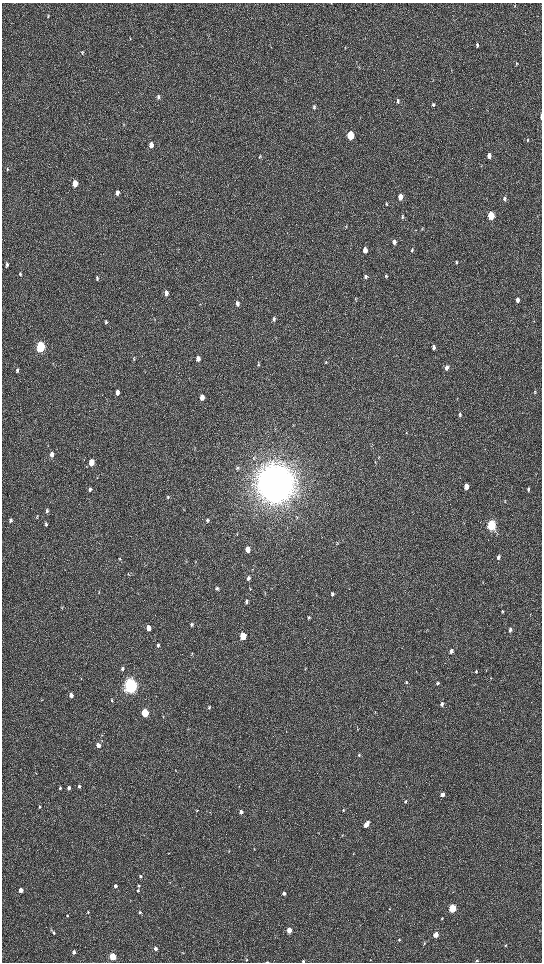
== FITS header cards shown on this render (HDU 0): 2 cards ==
NAXIS1  =                 1080 / length of data axis 1
NAXIS2  =                 1920 / length of data axis 2

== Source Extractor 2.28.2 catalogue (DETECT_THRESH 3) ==
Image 1080 x 1920 px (HDU 0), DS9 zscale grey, zoomed out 1/2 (1 PNG px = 2 x 2 image px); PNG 544 x 964 px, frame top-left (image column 1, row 1919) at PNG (2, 3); no overlay
Background 522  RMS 36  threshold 107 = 3 sigma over >= 5 px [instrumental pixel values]
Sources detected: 154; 3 cannot appear on this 1/2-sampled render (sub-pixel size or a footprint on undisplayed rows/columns) and are not listed; the other 151 listed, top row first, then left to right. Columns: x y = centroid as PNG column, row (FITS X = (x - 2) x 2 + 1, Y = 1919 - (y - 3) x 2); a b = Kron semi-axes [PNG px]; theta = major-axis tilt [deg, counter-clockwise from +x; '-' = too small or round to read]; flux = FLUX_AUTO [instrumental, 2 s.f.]
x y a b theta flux
515 6 4 2 - 4.5e+03
48 16 5 2 - 6.2e+03
130 38 4 2 - 4.3e+03
477 45 4 3 - 1.2e+04
345 48 4 2 - 3.3e+03
82 52 5 4 - 9.1e+03
516 63 4 3 - 7.6e+03
158 97 5 4 - 1.2e+04
398 101 5 4 - 1.3e+04
433 105 4 4 - 1.0e+04
314 107 5 4 - 1.4e+04
541 117 5 2 - 3.1e+04
350 135 5 4 - 3.9e+05
528 140 5 3 - 6.2e+03
151 145 5 3 - 6.0e+04
260 156 6 3 66 7.2e+03
489 156 5 3 - 4.4e+04
7 169 5 3 - 6.3e+03
75 183 5 3 - 1.1e+05
117 193 5 3 - 3.8e+04
400 197 5 3 - 6.7e+04
504 198 6 4 -86 1.9e+04
386 204 5 3 - 7.6e+03
403 216 5 3 - 8.3e+03
491 216 5 4 - 3.5e+05
422 229 5 3 - 6.1e+03
394 242 5 3 - 2.3e+04
365 250 5 4 - 4.4e+04
412 250 6 4 78 1.1e+04
457 262 4 4 - 9.0e+03
7 264 5 3 - 1.5e+04
20 274 5 3 - 9.6e+03
365 276 5 3 - 1.2e+04
386 276 5 3 - 9.1e+03
97 278 6 4 85 1.2e+04
166 293 6 4 -88 3.2e+04
356 299 4 3 - 6.0e+03
518 300 5 4 - 2.8e+04
237 303 6 4 -89 2.3e+04
274 319 5 4 - 1.4e+04
106 322 5 3 - 1.1e+04
40 347 6 4 88 9.5e+05
434 347 5 3 - 2.5e+04
134 358 7 3 -81 7.7e+03
198 359 6 4 -85 3.4e+04
326 362 5 3 - 5.7e+03
258 364 7 3 -81 8.3e+03
446 368 6 4 86 3.1e+04
17 370 5 3 - 1.2e+04
535 391 4 3 - 8.5e+03
117 392 5 4 - 3.3e+04
535 393 4 3 - 7.2e+03
202 397 5 4 - 4.9e+04
460 414 5 3 - 1.1e+04
52 454 5 4 - 4.2e+04
379 458 4 3 - 6.1e+03
91 462 5 4 - 1.2e+05
375 462 5 2 - 5.1e+03
237 468 5 4 - 1.1e+04
275 483 14 13 - 2.4e+07
466 486 5 3 - 7.1e+04
90 489 5 4 - 1.4e+04
528 489 5 3 - 1.2e+04
168 497 5 5 - 1.1e+04
505 501 3 2 - 3.5e+03
47 511 6 4 -82 1.3e+04
37 518 3 2 - 3.3e+03
297 518 5 3 - 8.0e+03
10 520 4 4 - 1.2e+04
207 520 5 4 - 1.0e+04
46 524 5 4 - 1.0e+04
492 525 5 4 - 9.6e+05
237 534 5 3 - 6.3e+03
248 549 5 4 - 7.0e+04
498 557 5 3 - 1.9e+04
120 559 4 3 - 5.6e+03
186 561 4 2 - 4.4e+03
128 574 4 3 - 5.2e+03
248 578 5 4 - 1.8e+04
217 588 5 4 - 1.2e+04
250 589 4 3 - 4.8e+03
99 592 4 1 - 3.9e+03
332 594 5 4 - 1.5e+04
246 601 5 4 - 1.4e+04
503 612 5 3 - 7.4e+03
308 618 5 3 - 8.5e+03
192 624 5 4 - 1.3e+04
148 628 5 4 - 8.2e+04
510 629 5 3 - 1.8e+04
243 636 5 4 - 2.2e+05
158 645 4 3 - 1.0e+04
451 651 4 3 - 2.4e+04
192 654 6 2 67 5.0e+03
122 669 4 3 - 1.6e+04
305 669 3 3 - 4.5e+03
476 672 4 3 - 7.8e+03
406 682 4 3 - 7.3e+03
438 683 5 3 - 1.3e+04
130 686 6 5 - 3.5e+06
71 695 4 3 - 3.4e+04
112 700 4 3 - 6.0e+03
442 704 5 3 - 1.9e+04
209 707 4 4 - 8.6e+03
145 713 4 4 - 4.3e+05
163 717 5 3 - 5.5e+03
358 729 3 2 - 3.8e+03
188 730 3 2 - 3.0e+03
98 745 5 4 - 3.9e+04
359 755 4 4 - 7.9e+03
175 770 3 2 - 3.4e+03
36 773 3 2 - 3.5e+03
79 786 4 4 - 1.2e+04
60 788 4 3 - 1.2e+04
69 788 4 4 - 2.1e+04
442 795 4 3 - 3.1e+04
405 802 4 4 - 1.3e+04
39 807 4 3 - 9.4e+03
197 810 4 3 - 5.6e+03
343 810 4 3 - 6.8e+03
210 812 3 2 - 3.7e+03
241 812 5 4 - 2.9e+04
366 824 7 4 52 6.3e+04
342 836 3 3 - 4.3e+03
254 849 4 3 - 5.0e+03
229 851 3 2 - 4.3e+03
140 876 4 4 - 1.0e+04
116 886 4 4 - 2.1e+04
139 886 4 3 - 8.8e+03
21 890 4 3 - 5.7e+04
138 890 4 4 - 1.0e+04
284 893 4 3 - 2.0e+04
452 908 4 3 - 5.0e+05
389 909 3 2 - 3.3e+03
88 912 4 3 - 6.3e+03
140 912 4 3 - 1.4e+04
67 915 4 3 - 6.1e+03
442 919 3 3 - 5.7e+03
289 930 3 3 - 1.1e+05
53 933 5 4 - 1.2e+04
435 935 4 3 - 1.3e+05
399 940 4 3 - 7.0e+03
424 943 3 3 - 4.4e+03
506 945 3 2 - 5.4e+03
155 948 4 4 - 2.8e+04
74 952 4 4 - 2.8e+04
112 957 4 3 - 3.9e+05
247 960 3 3 - 5.5e+03
370 960 3 3 - 3.9e+03
303 961 3 3 - 7.7e+03
476 961 4 3 - 8.9e+03
267 962 3 2 - 4.7e+03
At the frame edge (FLAGS 8, measured only in part): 3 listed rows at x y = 541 117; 303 961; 267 962
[3 sub-pixel or undisplayed-footprint detections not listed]